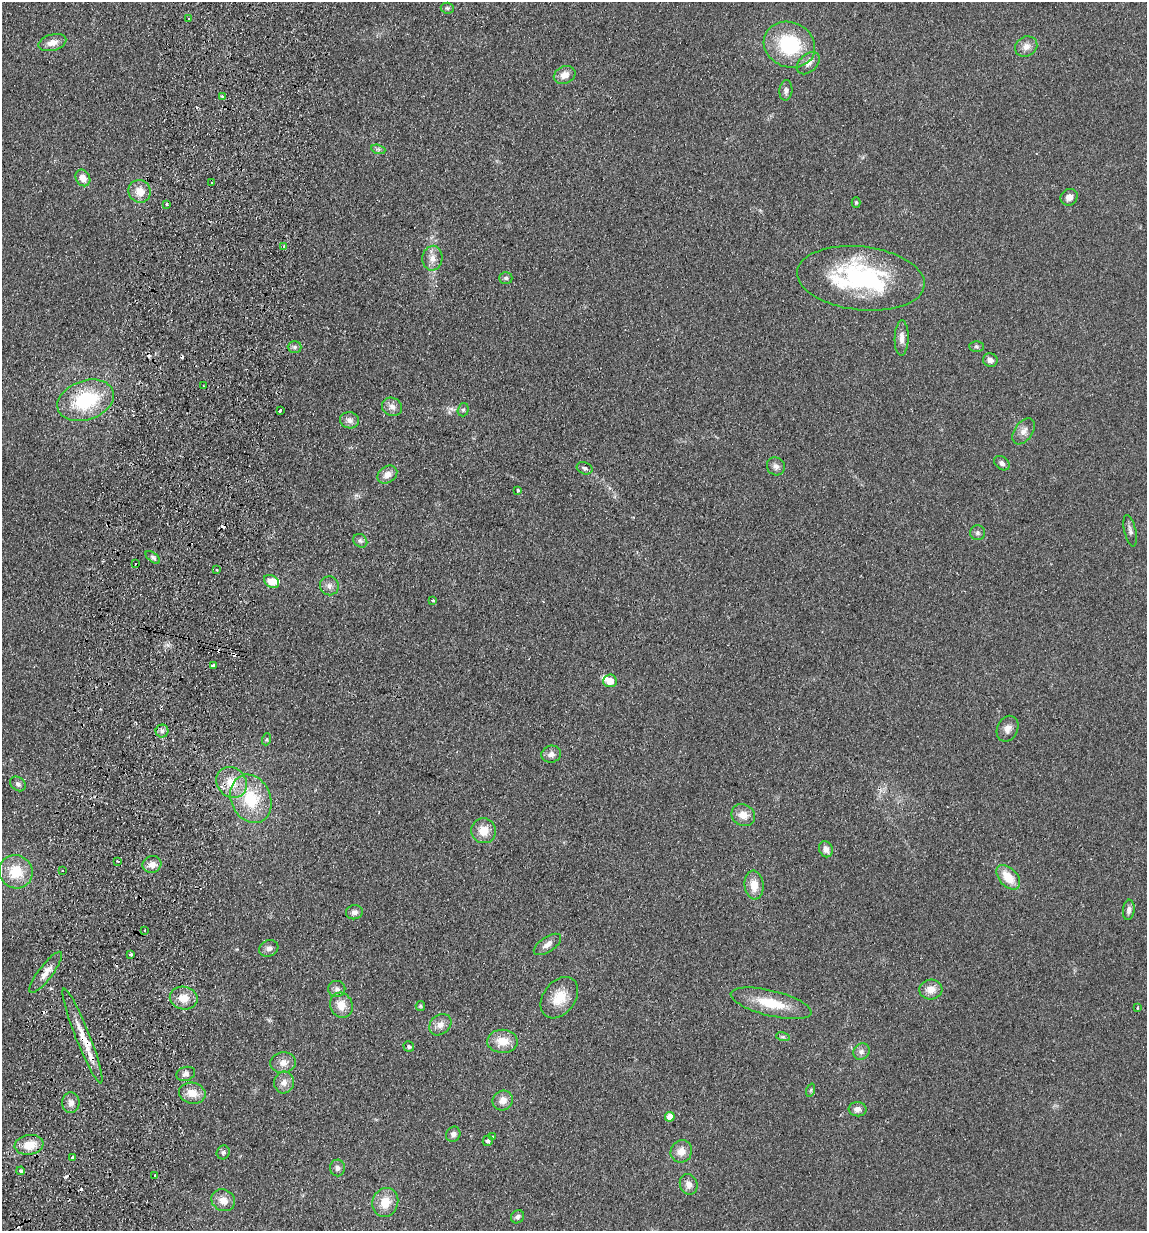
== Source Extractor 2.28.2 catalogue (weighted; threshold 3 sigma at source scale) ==
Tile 7 of 4 x 4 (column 3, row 2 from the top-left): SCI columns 2465-3609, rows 2471-3699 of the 5045 x 4941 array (HDU 1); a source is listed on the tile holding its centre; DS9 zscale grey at full resolution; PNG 1149 x 1233 px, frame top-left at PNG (2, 2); each listed source drawn as its Kron ellipse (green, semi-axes under 4 px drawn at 4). Shown black and unused: <1% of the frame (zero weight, under 2 of 3 exposures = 3% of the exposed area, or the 3 px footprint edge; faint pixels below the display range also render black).
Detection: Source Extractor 2.28.2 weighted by HDU 2 'WHT'; one run over the whole footprint, this tile lists its part. Background 0.166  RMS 0.012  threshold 0.0521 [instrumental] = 3 sigma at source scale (4.5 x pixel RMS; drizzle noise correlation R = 1.50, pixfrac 1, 0.05/0.05 arcsec/px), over >= 5 px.
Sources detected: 124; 11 cosmic-ray / hot-pixel residue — neither listed nor drawn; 6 inside a brighter listed object's ellipse — not listed separately; the other 107 listed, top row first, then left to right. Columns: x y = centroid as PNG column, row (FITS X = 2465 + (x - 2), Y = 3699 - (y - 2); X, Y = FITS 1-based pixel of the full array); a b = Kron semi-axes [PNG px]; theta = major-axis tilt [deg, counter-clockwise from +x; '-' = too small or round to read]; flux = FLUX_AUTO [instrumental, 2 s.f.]
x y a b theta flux
447 8 6 5 - 2.3
189 19 3 3 - 2.4
52 43 14 8 16 9.8
789 45 26 22 -23 78
1026 47 11 9 28 8.4
808 63 13 9 42 7.1
565 75 11 8 24 8.8
786 90 10 6 86 4.3
222 96 4 3 - 2.2
378 149 7 4 -18 2.2
83 178 9 7 -58 9
211 182 3 3 - 2.3
139 191 11 11 - 13
1069 197 9 8 - 6.2
856 202 5 4 - 1.8
166 204 3 3 - 4.4
284 246 4 4 - 1.8
432 258 12 10 86 9.1
506 278 6 5 - 2.6
861 278 64 32 -6 160
902 338 17 7 89 7.1
976 346 7 5 0 2
295 347 7 6 - 2.6
990 360 7 6 - 5.4
203 386 3 2 - 1.3
86 400 29 19 19 76
392 407 10 9 - 6.5
280 410 3 3 - 3.5
463 410 7 5 73 2.1
349 420 9 8 - 5.6
1024 431 14 9 55 7.3
1002 463 8 6 -39 4
776 466 9 8 - 5.4
585 468 8 6 -21 2.9
387 474 10 8 36 8
518 490 3 3 - 1.7
1130 531 16 6 -77 4.2
977 533 7 7 - 2.9
360 541 7 6 - 3.2
153 557 8 4 -38 3
135 564 3 2 - 1.5
216 570 3 2 - 1.8
272 582 8 6 -34 13
329 586 9 9 - 5.9
433 600 3 3 - 1.8
213 666 4 3 - 5.2
610 681 7 6 - 12
1008 729 13 10 67 7.5
162 731 6 6 - 3.5
267 739 6 4 71 1.5
551 754 10 8 13 5.7
232 782 16 14 -48 23
18 784 8 6 -37 3.9
251 799 25 19 -66 51
743 815 12 10 -30 12
484 831 12 12 - 15
826 849 8 6 -67 6.1
117 861 3 2 - 0.99
152 864 9 8 - 8.3
62 870 3 2 - 1.2
16 872 17 16 - 31
1008 877 14 9 -47 22
754 885 14 9 -85 16
1129 910 10 6 83 3.8
354 912 8 7 - 4.7
145 930 3 2 - 1.8
547 944 16 7 34 6.8
269 948 10 8 26 5.1
131 954 3 3 - 3.1
46 972 25 7 53 11
337 989 8 8 - 4
931 989 11 10 - 11
184 998 14 11 -10 15
559 998 23 16 53 23
771 1003 41 12 -14 35
341 1005 13 11 -65 14
420 1006 5 4 - 1.5
1137 1008 3 2 - 0.99
440 1025 12 9 40 8
82 1036 51 7 -68 23
783 1037 7 4 -18 2
502 1041 15 11 -1 17
409 1047 5 5 - 2
861 1052 9 7 46 4.7
283 1063 13 10 6 9.4
186 1074 9 7 19 4.5
284 1082 11 10 - 7.7
811 1090 7 4 71 1.6
192 1093 13 10 -12 14
503 1100 10 9 - 9
71 1103 10 8 89 6.6
857 1109 9 7 -6 6.3
670 1117 5 4 - 22
453 1134 8 7 - 4.5
493 1137 4 4 - 1.4
488 1141 5 5 - 2.7
29 1145 14 10 9 20
681 1151 11 10 - 11
223 1152 7 6 - 2.9
72 1157 3 3 - 3.1
337 1168 8 7 - 4
21 1171 4 3 - 5.2
155 1176 3 3 - 3.6
689 1184 10 8 -67 7.5
223 1200 12 10 -28 10
385 1202 15 13 69 19
517 1217 7 6 - 3.9
Overlapping masked pixels (flux is a lower limit): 2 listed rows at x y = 46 972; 82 1036